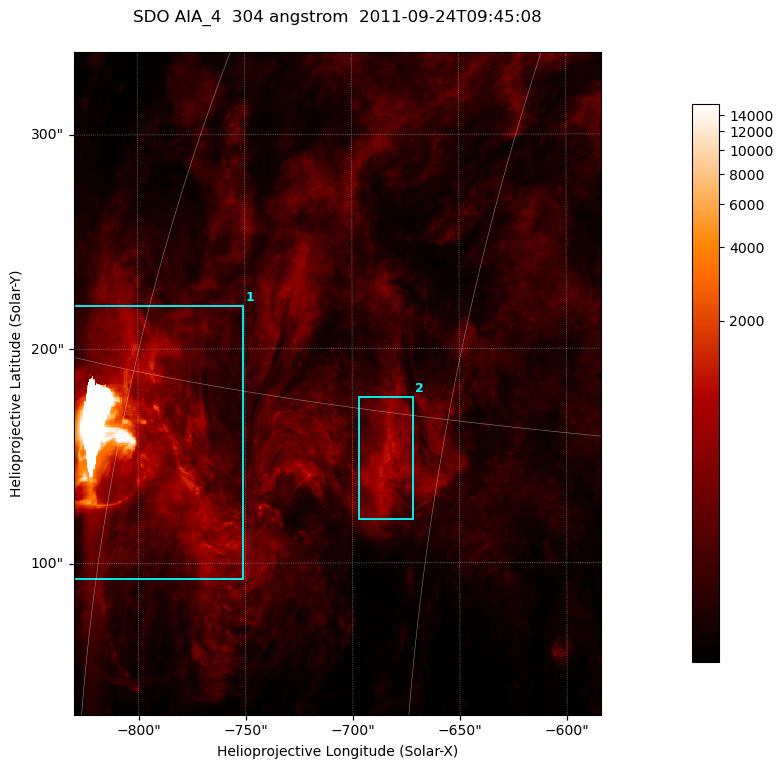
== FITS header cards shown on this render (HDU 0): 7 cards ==
TELESCOP= 'SDO     '           /
INSTRUME= 'AIA_4   '           /
WAVELNTH=                  304 /
WAVEUNIT= 'angstrom'           /
DATE-OBS= '2011-09-24T09:45:08.13' /
CTYPE1  = 'HPLN-TAN'           /
CTYPE2  = 'HPLT-TAN'           /

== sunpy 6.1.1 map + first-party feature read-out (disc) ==
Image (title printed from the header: SDO AIA_4  304 angstrom  2011-09-24T09:45:08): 410 x 515 px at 0.6 arcsec/px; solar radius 956 arcsec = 1593 px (partial field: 2.6% of the solar disc is inside the frame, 100% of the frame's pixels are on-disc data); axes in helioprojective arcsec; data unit not stated in the header (colour bar unlabelled)
Pointing: header CRPIX1/2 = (2058.21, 2041.36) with CRVAL1/2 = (0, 0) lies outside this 410 x 515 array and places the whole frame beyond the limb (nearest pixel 1.41 R_sun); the SolarSoft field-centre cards XCEN/YCEN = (-706.9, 183.8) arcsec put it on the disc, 1316 arcsec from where CRPIX/CRVAL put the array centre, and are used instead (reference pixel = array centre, CRVAL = XCEN/YCEN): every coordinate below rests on XCEN/YCEN
Orientation: roll -0.132 deg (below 1 deg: not rotated)
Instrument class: DISC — disc imager (sunpy class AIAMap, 304 A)
Bright regions (active regions / flare kernels): reference = the on-disc median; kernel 3 px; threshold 5 sigma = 427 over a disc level ~121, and >= 1.15x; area >= 211 px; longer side >= 5 px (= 3 arcsec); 2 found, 2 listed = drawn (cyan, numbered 1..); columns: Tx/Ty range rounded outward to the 2 arcsec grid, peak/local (2 s.f.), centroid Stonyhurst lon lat
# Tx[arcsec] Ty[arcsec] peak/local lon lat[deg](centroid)
1 -830..-750 92..222 136 -59 +13
2 -698..-670 120..178 9.8 -47 +14